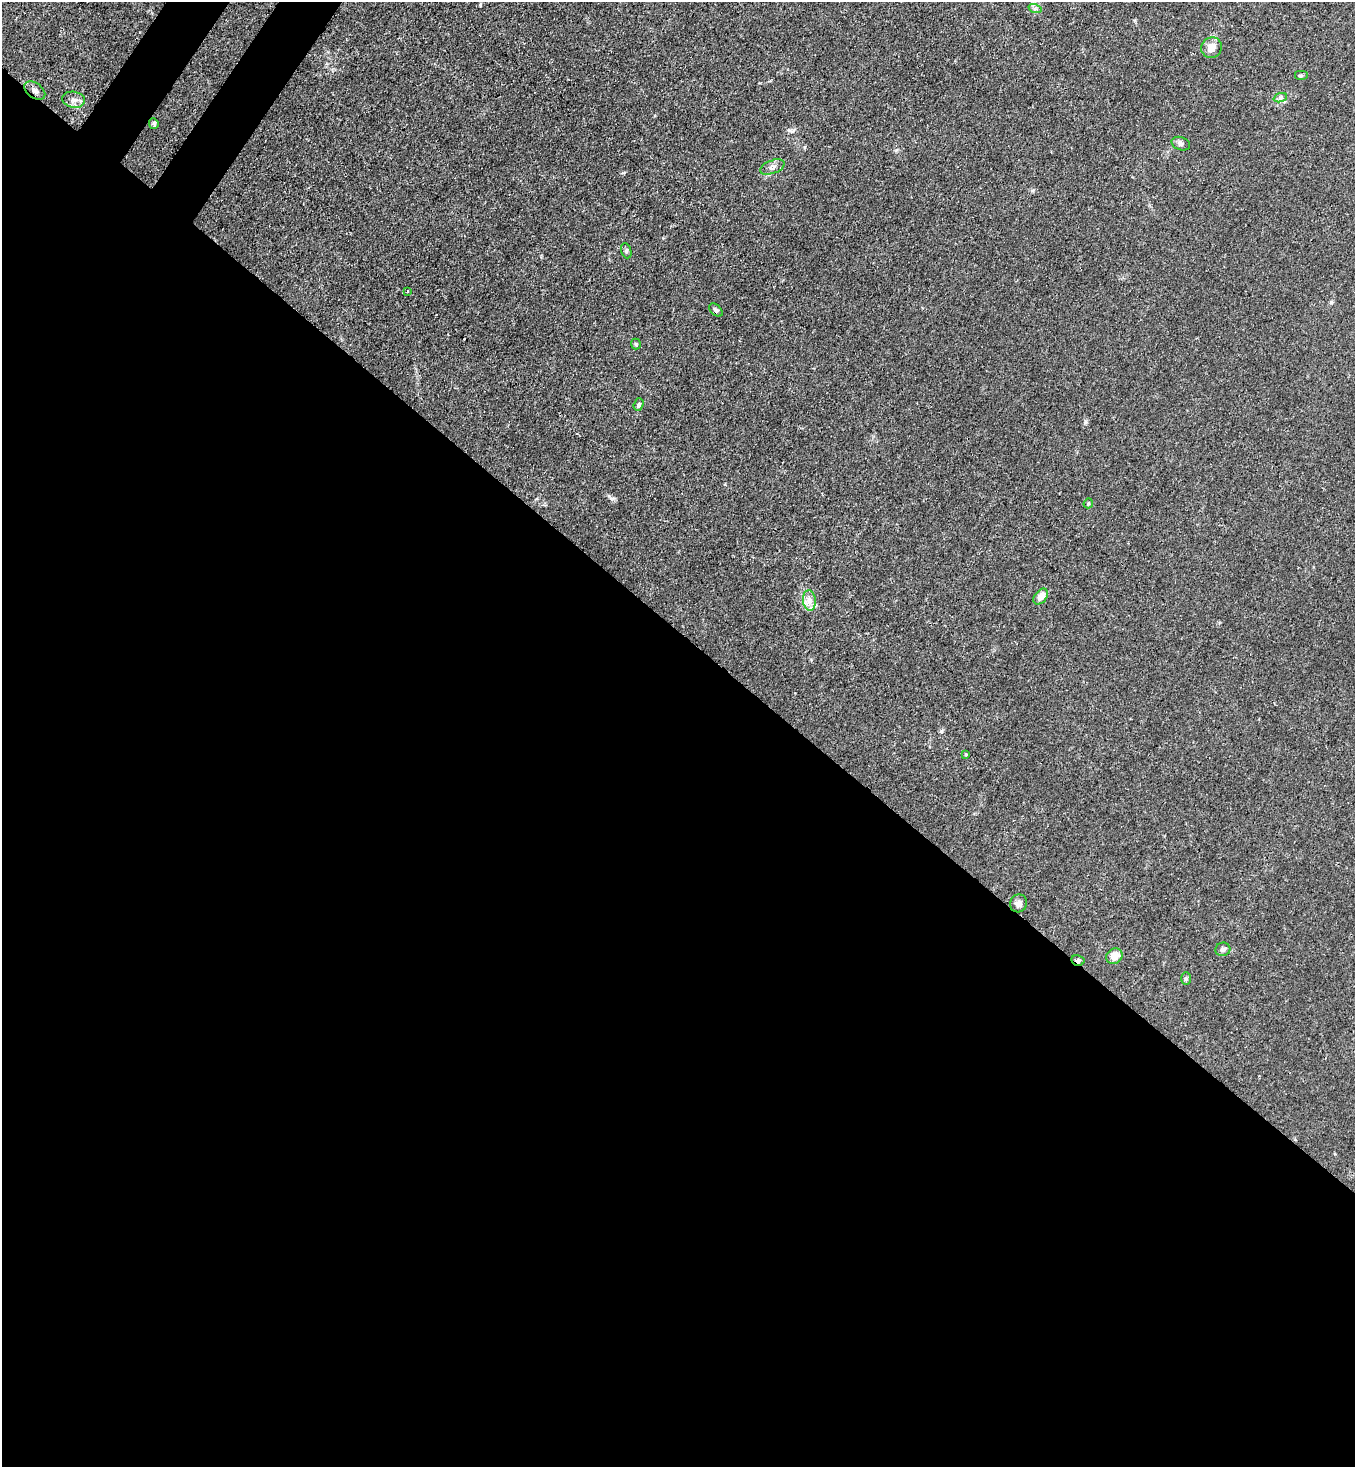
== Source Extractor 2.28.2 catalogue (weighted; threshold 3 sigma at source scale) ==
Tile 14 of 4 x 4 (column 2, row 4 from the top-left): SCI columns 1717-3069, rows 60-1524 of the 6000 x 5978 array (HDU 1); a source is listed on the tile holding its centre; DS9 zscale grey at full resolution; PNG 1357 x 1469 px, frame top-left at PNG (2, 2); each listed source drawn as its Kron ellipse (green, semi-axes under 4 px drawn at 4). Shown black and unused: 58% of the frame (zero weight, under 3 of 4 exposures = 7% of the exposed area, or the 3 px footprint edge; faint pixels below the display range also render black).
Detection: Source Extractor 2.28.2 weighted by HDU 2 'WHT'; one run over the whole footprint, this tile lists its part. Background 0.02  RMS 0.0026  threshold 0.0118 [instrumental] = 3 sigma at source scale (4.5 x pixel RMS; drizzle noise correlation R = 1.50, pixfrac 1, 0.05/0.05 arcsec/px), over >= 5 px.
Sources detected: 24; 1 cosmic-ray / hot-pixel residue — neither listed nor drawn; the other 23 listed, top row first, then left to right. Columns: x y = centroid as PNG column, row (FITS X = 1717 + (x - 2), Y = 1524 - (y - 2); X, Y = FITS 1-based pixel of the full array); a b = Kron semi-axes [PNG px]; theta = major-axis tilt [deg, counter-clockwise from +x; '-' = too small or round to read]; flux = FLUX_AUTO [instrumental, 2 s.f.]
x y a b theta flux
1035 9 7 4 -18 0.53
1211 48 11 10 - 2.6
1301 76 7 5 0 0.43
35 91 12 7 -37 1.3
1280 98 7 4 18 0.53
74 100 11 8 -10 1.4
154 124 5 4 - 0.5
1181 144 9 6 -20 0.77
772 167 13 6 21 1.2
626 251 8 5 -71 0.48
407 291 3 3 - 0.28
716 310 8 5 -43 0.63
636 344 5 5 - 0.31
639 405 6 5 - 0.41
1088 503 5 4 - 0.31
1041 597 9 6 52 2.6
809 600 10 6 -84 1.4
966 754 3 3 - 0.47
1019 903 9 8 - 1.2
1223 949 7 6 - 0.86
1114 956 8 7 - 2.9
1078 960 6 5 - 0.7
1186 978 6 5 - 0.43
Overlapping masked pixels (flux is a lower limit): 2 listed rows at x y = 35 91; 1078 960
Unlisted compact peaks at least as high as the median listed source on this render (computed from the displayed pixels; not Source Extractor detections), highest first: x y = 612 498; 623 173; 1085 422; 941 731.